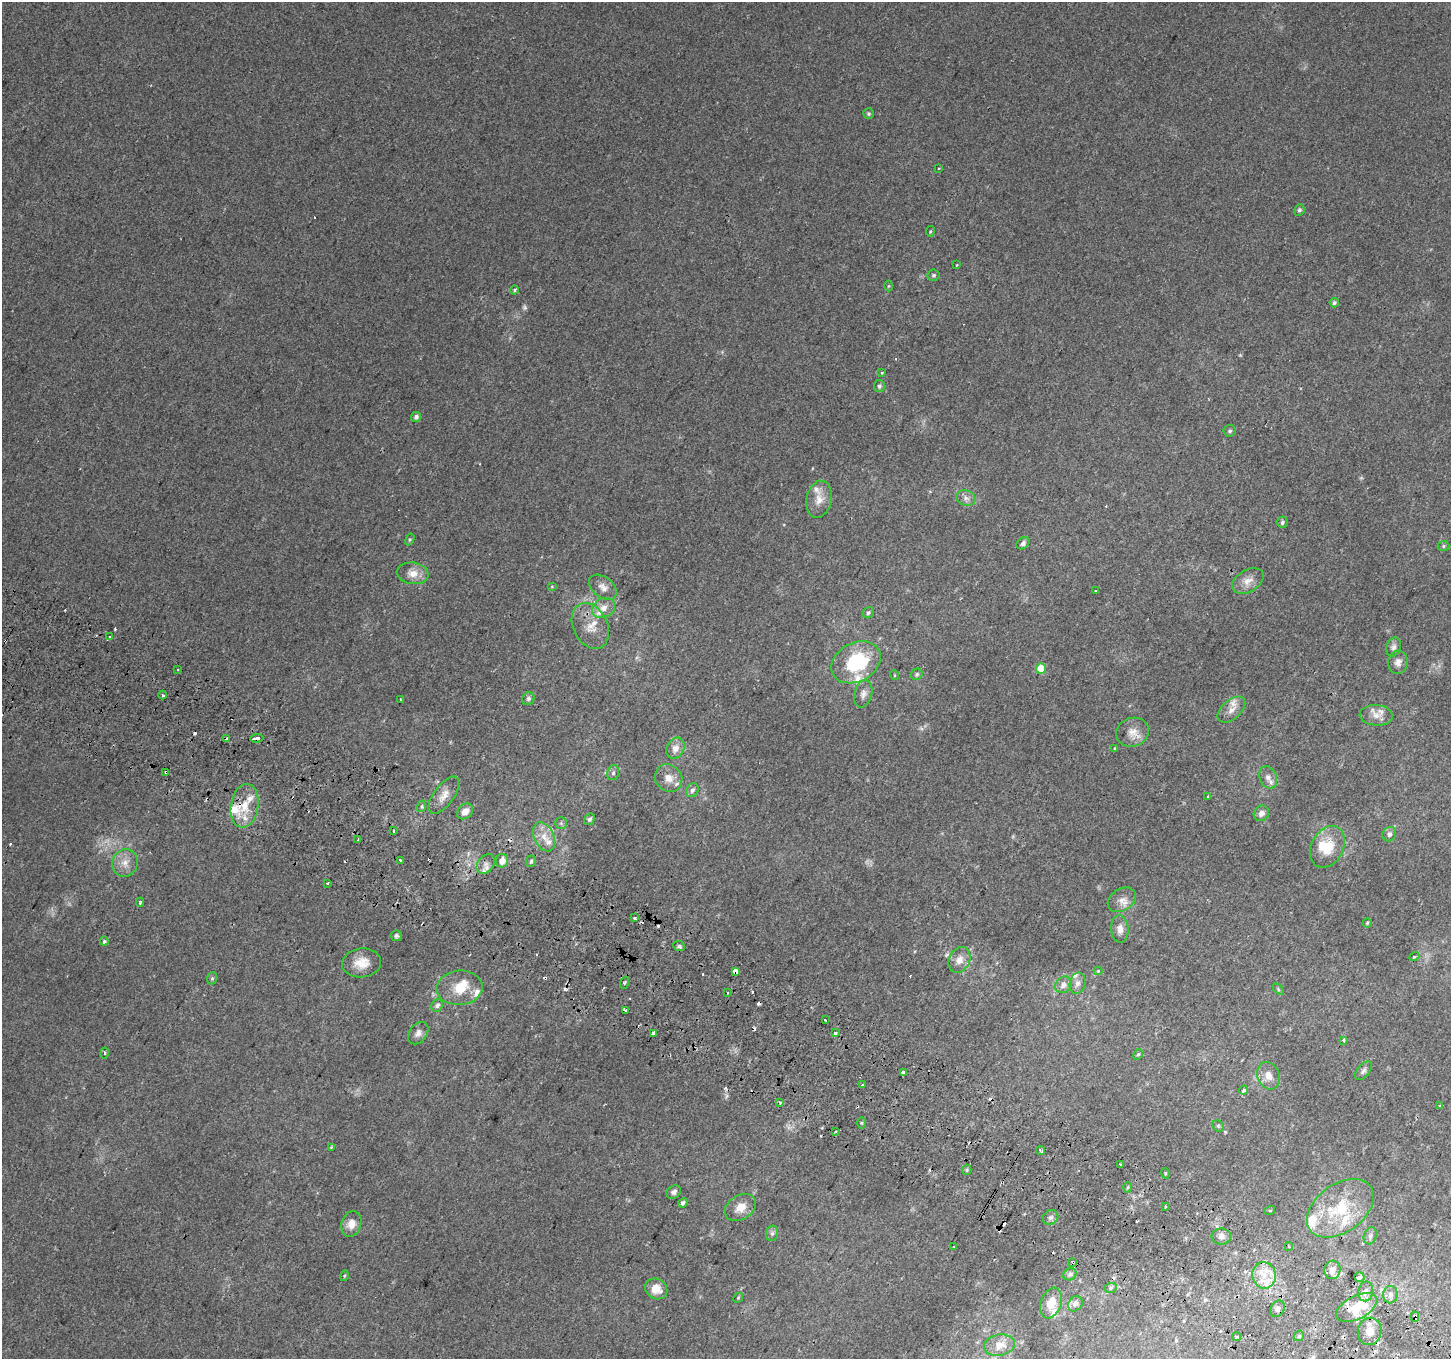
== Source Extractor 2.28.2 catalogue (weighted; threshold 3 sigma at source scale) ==
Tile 6 of 4 x 4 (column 2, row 2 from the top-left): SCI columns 1479-2927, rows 3017-4373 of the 5846 x 5965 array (HDU 1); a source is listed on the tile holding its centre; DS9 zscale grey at full resolution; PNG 1453 x 1361 px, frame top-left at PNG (2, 2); each listed source drawn as its Kron ellipse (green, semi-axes under 4 px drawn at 4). Shown black and unused: <1% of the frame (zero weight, under 2 of 3 exposures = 2% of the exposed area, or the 3 px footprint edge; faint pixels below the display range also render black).
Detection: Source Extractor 2.28.2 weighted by HDU 2 'WHT'; one run over the whole footprint, this tile lists its part. Background 0.00422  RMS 0.0035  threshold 0.0158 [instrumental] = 3 sigma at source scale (4.5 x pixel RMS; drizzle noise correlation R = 1.50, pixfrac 1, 0.0396/0.0396 arcsec/px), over >= 5 px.
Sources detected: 200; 1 too faint to see at this stretch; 1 inside a brighter object's white glare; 31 cosmic-ray / hot-pixel residue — neither listed nor drawn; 19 inside a brighter listed object's ellipse — not listed separately; the other 148 listed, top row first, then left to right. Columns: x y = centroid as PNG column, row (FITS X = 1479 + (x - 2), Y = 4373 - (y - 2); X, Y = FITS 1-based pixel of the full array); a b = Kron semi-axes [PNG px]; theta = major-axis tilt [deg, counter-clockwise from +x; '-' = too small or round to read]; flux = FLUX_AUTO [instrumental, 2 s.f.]
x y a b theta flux
869 114 5 5 - 0.62
939 169 3 3 - 0.67
1299 210 6 5 - 0.75
930 231 5 2 - 0.3
957 265 3 2 - 0.48
934 275 6 6 - 0.77
889 286 5 3 - 0.32
515 290 4 3 - 0.74
1334 303 5 4 - 0.73
882 372 3 3 - 0.46
879 386 6 5 - 0.86
416 417 5 5 - 1.1
1230 431 6 6 - 0.72
966 498 10 7 -22 1.6
819 499 19 12 78 4.1
1282 522 6 5 - 0.79
410 539 6 4 58 0.42
1023 543 7 5 40 1.1
1443 546 6 5 - 0.54
413 573 16 11 -8 3.9
1248 581 17 11 30 3.4
552 586 5 3 - 0.3
603 587 16 10 -39 2.6
1096 591 3 2 - 0.34
604 608 12 9 27 3
868 613 6 5 - 0.7
590 626 24 17 -64 6.3
109 636 3 3 - 1.3
1393 647 10 7 71 1.3
856 662 26 19 28 24
1398 662 12 9 84 2
1041 668 5 5 - 9.3
177 669 3 3 - 0.99
917 674 6 5 - 0.68
894 675 5 3 - 0.26
863 694 14 8 75 2
163 695 4 3 - 0.54
528 699 6 6 - 0.82
401 700 3 2 - 0.26
1231 710 16 9 41 2.9
1376 715 16 10 -4 3.1
1133 732 16 14 19 4.1
227 738 4 3 - 1.7
257 738 7 3 4 6.1
675 748 11 8 61 2.8
1115 749 4 3 - 0.37
166 772 3 3 - 1.6
613 773 8 5 73 0.89
1268 777 11 8 -63 1.9
669 778 14 13 - 3.8
692 790 7 6 - 1.2
444 795 22 10 53 3.7
1208 796 3 3 - 0.59
245 806 22 14 80 7.7
422 806 6 4 73 0.61
465 811 9 7 43 2.9
1261 813 8 7 - 1.9
590 819 6 5 - 0.96
561 823 5 5 - 0.56
394 831 4 3 - 3.1
1389 834 7 6 - 1.3
544 837 15 10 -65 3.7
358 840 4 3 - 0.64
1327 847 22 16 61 8.5
400 860 3 3 - 0.87
502 861 7 6 - 3.7
531 861 6 5 - 0.66
125 863 14 12 74 3.6
486 864 11 8 53 2.1
327 883 3 2 - 0.55
1122 900 15 11 34 2.9
140 902 4 3 - 0.36
635 918 3 3 - 3.6
1367 923 4 4 - 0.43
1120 929 14 8 -84 2.5
396 936 6 5 - 0.67
104 941 4 4 - 0.85
679 946 6 5 - 0.71
1414 957 5 4 - 0.58
959 960 13 10 64 3.1
362 963 19 14 6 5.5
735 971 4 3 - 30
1098 971 4 4 - 0.31
212 978 6 5 - 0.56
624 983 6 3 71 0.41
1077 983 11 8 77 1.8
1063 985 9 7 46 2
460 988 23 17 4 8.3
1278 989 6 4 -47 0.42
727 993 3 2 - 0.24
437 1006 6 5 - 1.3
625 1010 3 3 - 2.3
825 1020 3 2 - 1
418 1033 12 9 52 1.9
653 1033 4 3 - 2.8
835 1033 3 3 - 1.5
1344 1040 4 4 - 0.72
104 1053 5 4 - 0.77
1138 1054 5 4 - 0.53
1364 1071 11 6 52 1.1
903 1072 4 3 - 2.5
1268 1076 14 11 -67 3.2
862 1084 3 3 - 2.2
1244 1090 4 3 - 1.9
780 1102 3 3 - 0.9
1439 1106 4 3 - 0.39
861 1123 5 4 - 0.41
1218 1126 6 5 - 0.56
836 1132 3 3 - 1.1
331 1147 4 3 - 0.47
1040 1151 5 3 - 0.58
1120 1164 2 2 - 0.24
967 1170 5 4 - 0.41
1165 1173 5 3 - 0.33
1128 1187 5 3 - 0.38
674 1192 8 6 37 1.2
683 1203 5 4 - 0.96
1166 1206 3 3 - 0.44
740 1207 17 12 32 4.2
1340 1208 37 24 36 18
1270 1210 5 3 - 0.37
1051 1217 8 7 - 1.1
351 1224 13 10 72 3.3
772 1233 8 6 75 0.9
1370 1236 9 6 70 1.1
1221 1237 10 8 0 1.5
1289 1246 4 3 - 0.37
954 1247 3 3 - 0.27
1073 1262 4 3 - 0.48
1332 1270 9 8 - 3
1070 1274 7 5 33 1
1264 1275 13 11 -80 5.5
344 1276 5 3 - 0.35
1359 1277 5 5 - 2.2
1111 1288 6 5 - 0.65
656 1289 11 10 - 4.2
1366 1291 10 7 80 1.9
1390 1295 8 7 - 1.4
738 1298 5 4 - 0.37
1051 1303 16 10 71 4.8
1075 1304 8 6 55 1.7
1357 1307 22 11 28 13
1278 1309 8 7 - 1
1415 1317 5 4 - 4
1370 1331 13 12 - 3.4
1299 1336 6 4 45 0.58
1237 1337 4 3 - 0.53
999 1345 15 10 10 4
Overlapping masked pixels (flux is a lower limit): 7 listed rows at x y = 227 738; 166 772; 245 806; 735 971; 625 1010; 1073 1262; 1415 1317